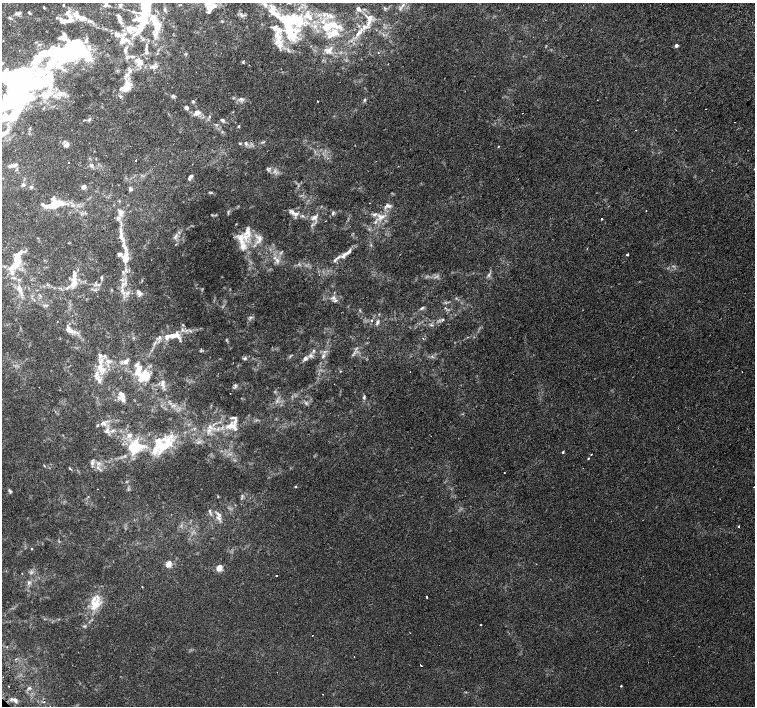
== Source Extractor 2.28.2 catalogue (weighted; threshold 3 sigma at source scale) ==
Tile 10 of 4 x 4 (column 2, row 3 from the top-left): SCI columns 1550-3054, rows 1605-3012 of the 6117 x 6089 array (HDU 1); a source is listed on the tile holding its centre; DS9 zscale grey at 2 x 2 block average (1 PNG px = mean of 2 x 2 image px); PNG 757 x 708 px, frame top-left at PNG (2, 3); no overlay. Shown black and unused: <1% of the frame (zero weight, under 2 of 3 exposures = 3% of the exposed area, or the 3 px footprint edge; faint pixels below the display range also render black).
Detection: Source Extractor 2.28.2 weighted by HDU 2 'WHT'; one run over the whole footprint, this tile lists its part. Background 0.00183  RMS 0.0023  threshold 0.0105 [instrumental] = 3 sigma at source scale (4.5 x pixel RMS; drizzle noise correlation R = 1.50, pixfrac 1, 0.0396/0.0396 arcsec/px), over >= 5 px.
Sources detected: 223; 2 too faint to see at this stretch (2 x 2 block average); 4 inside a brighter object's white glare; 2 cosmic-ray / hot-pixel residue — not listed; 61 inside a brighter listed object's ellipse — not listed separately; the other 154 listed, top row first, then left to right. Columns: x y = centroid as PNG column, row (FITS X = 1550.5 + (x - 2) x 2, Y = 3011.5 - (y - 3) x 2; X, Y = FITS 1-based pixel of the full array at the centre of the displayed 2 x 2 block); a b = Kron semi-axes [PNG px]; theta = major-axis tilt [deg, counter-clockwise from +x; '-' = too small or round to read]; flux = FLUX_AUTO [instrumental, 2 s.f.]
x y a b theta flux
208 4 14 9 46 5
106 5 7 5 55 1.6
44 8 3 3 - 0.39
358 9 7 5 -48 1.6
273 12 16 10 -70 7.6
29 13 5 2 - 0.45
16 14 6 5 - 1.2
241 14 6 4 -46 1.3
79 16 24 8 -26 7.9
142 18 42 16 55 29
369 18 12 9 -59 5.1
297 19 23 21 -57 28
62 21 10 7 -27 2.5
327 27 21 10 29 12
358 33 10 4 48 2.3
155 34 11 5 64 3.6
278 43 16 10 -67 6.4
676 45 2 2 - 2.8
329 50 10 5 39 2.3
146 53 7 3 -5 0.82
186 54 3 3 - 0.46
138 61 4 3 - 7.6
243 62 4 2 - 0.44
154 66 10 4 16 1.8
29 84 87 35 35 150
126 87 18 12 47 8.3
173 96 5 5 - 0.91
241 99 6 3 -63 1.1
364 100 5 3 - 0.78
597 100 2 2 - 0.14
193 101 4 4 - 0.72
318 101 2 2 - 0.59
186 108 5 4 - 1.1
197 112 10 7 9 3
523 113 2 2 - 0.85
209 117 4 3 - 0.58
89 119 6 3 46 0.92
222 120 6 3 -30 0.98
239 126 4 2 - 0.42
635 130 2 2 - 0.2
240 143 3 3 - 0.46
246 143 6 4 -67 1.1
66 144 10 4 32 1.8
498 146 3 2 - 0.33
136 160 2 2 - 0.37
68 162 2 2 - 0.29
91 165 6 4 -43 1.1
12 166 12 4 13 2.2
398 166 2 2 - 0.19
267 170 6 2 -45 0.73
275 171 4 2 - 0.63
190 177 7 3 59 1.3
23 185 5 3 - 0.85
31 187 4 4 - 0.86
83 187 5 4 - 1.6
131 189 6 3 48 0.85
211 192 4 2 - 0.51
55 204 19 11 9 10
387 206 9 5 -5 2.2
293 212 11 5 -45 2.3
120 213 10 7 -81 3.4
228 213 6 2 89 0.61
333 213 5 3 - 0.82
302 216 4 2 - 0.5
314 217 11 5 36 2.4
381 217 11 7 27 4.5
602 219 2 2 - 1.3
325 221 2 2 - 0.28
121 231 21 4 -82 4.9
175 237 10 3 64 1.7
242 238 18 17 - 11
349 251 11 4 50 2.5
627 255 2 2 - 0.85
125 256 27 8 89 10
338 257 11 3 31 2.2
277 260 6 4 -54 1.6
17 262 18 10 78 9.3
489 275 4 2 - 0.63
74 278 23 5 86 6
101 278 5 3 - 0.63
123 284 7 5 55 2.3
19 288 8 7 - 3
128 293 5 4 - 1.3
139 293 8 5 -45 2.1
333 297 6 3 0 1.2
336 300 7 3 20 0.92
422 308 6 3 33 0.77
445 308 3 2 - 0.29
250 317 5 2 - 0.7
443 319 5 3 - 0.67
371 320 3 3 - 0.56
57 322 2 2 - 0.24
377 322 7 4 67 1.3
431 325 3 2 - 0.52
68 329 9 6 83 2.4
173 335 24 11 1 9.2
423 339 3 2 - 0.29
201 351 3 2 - 0.47
310 355 6 4 -15 1.5
104 356 6 4 18 1.5
323 356 7 4 64 1.4
245 358 5 4 - 1
305 358 6 5 - 1.6
107 361 6 4 -45 1.7
125 362 3 3 - 4.2
101 368 15 7 -35 5.5
340 371 2 2 - 0.34
96 374 10 6 73 3.3
142 376 18 14 -23 11
163 385 11 4 -69 2.1
235 386 8 3 65 1
230 393 2 2 - 0.22
364 397 5 3 - 0.78
122 398 10 6 -81 2.6
306 403 4 3 - 0.79
233 418 12 4 1 1.8
103 423 7 5 19 2.1
230 426 13 7 17 6.2
210 427 9 4 -49 2.5
107 431 8 6 65 2.2
160 445 28 18 62 18
135 447 23 19 11 19
563 452 2 2 - 0.83
591 454 2 2 - 0.52
588 458 2 2 - 0.46
92 462 9 4 82 1.3
44 466 4 2 - 0.34
98 468 4 3 - 0.93
504 472 2 2 - 0.2
295 486 3 2 - 0.51
754 487 2 2 - 0.3
10 491 7 2 -27 0.7
242 495 4 2 - 0.45
88 497 2 2 - 0.38
209 511 5 2 - 0.75
218 515 12 7 -89 3.2
739 527 2 2 - 1.9
31 549 2 2 - 0.45
168 564 3 3 - 14
219 568 3 3 - 15
31 573 5 3 - 0.98
276 576 2 2 - 2.3
29 582 5 3 - 0.89
142 586 2 2 - 0.32
427 597 2 2 - 0.95
95 604 18 14 61 10
480 625 2 2 - 0.35
312 635 2 2 - 1
354 656 2 2 - 0.32
421 665 2 2 - 1.3
9 686 2 2 - 0.2
621 686 2 2 - 0.48
323 694 2 2 - 0.37
15 700 6 4 -68 1.2
Isophote crosses this tile's border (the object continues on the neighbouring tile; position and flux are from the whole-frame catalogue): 6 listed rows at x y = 208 4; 273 12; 142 18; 297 19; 29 84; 754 487
Diffuse or blended objects may show on this block-average render without a row.